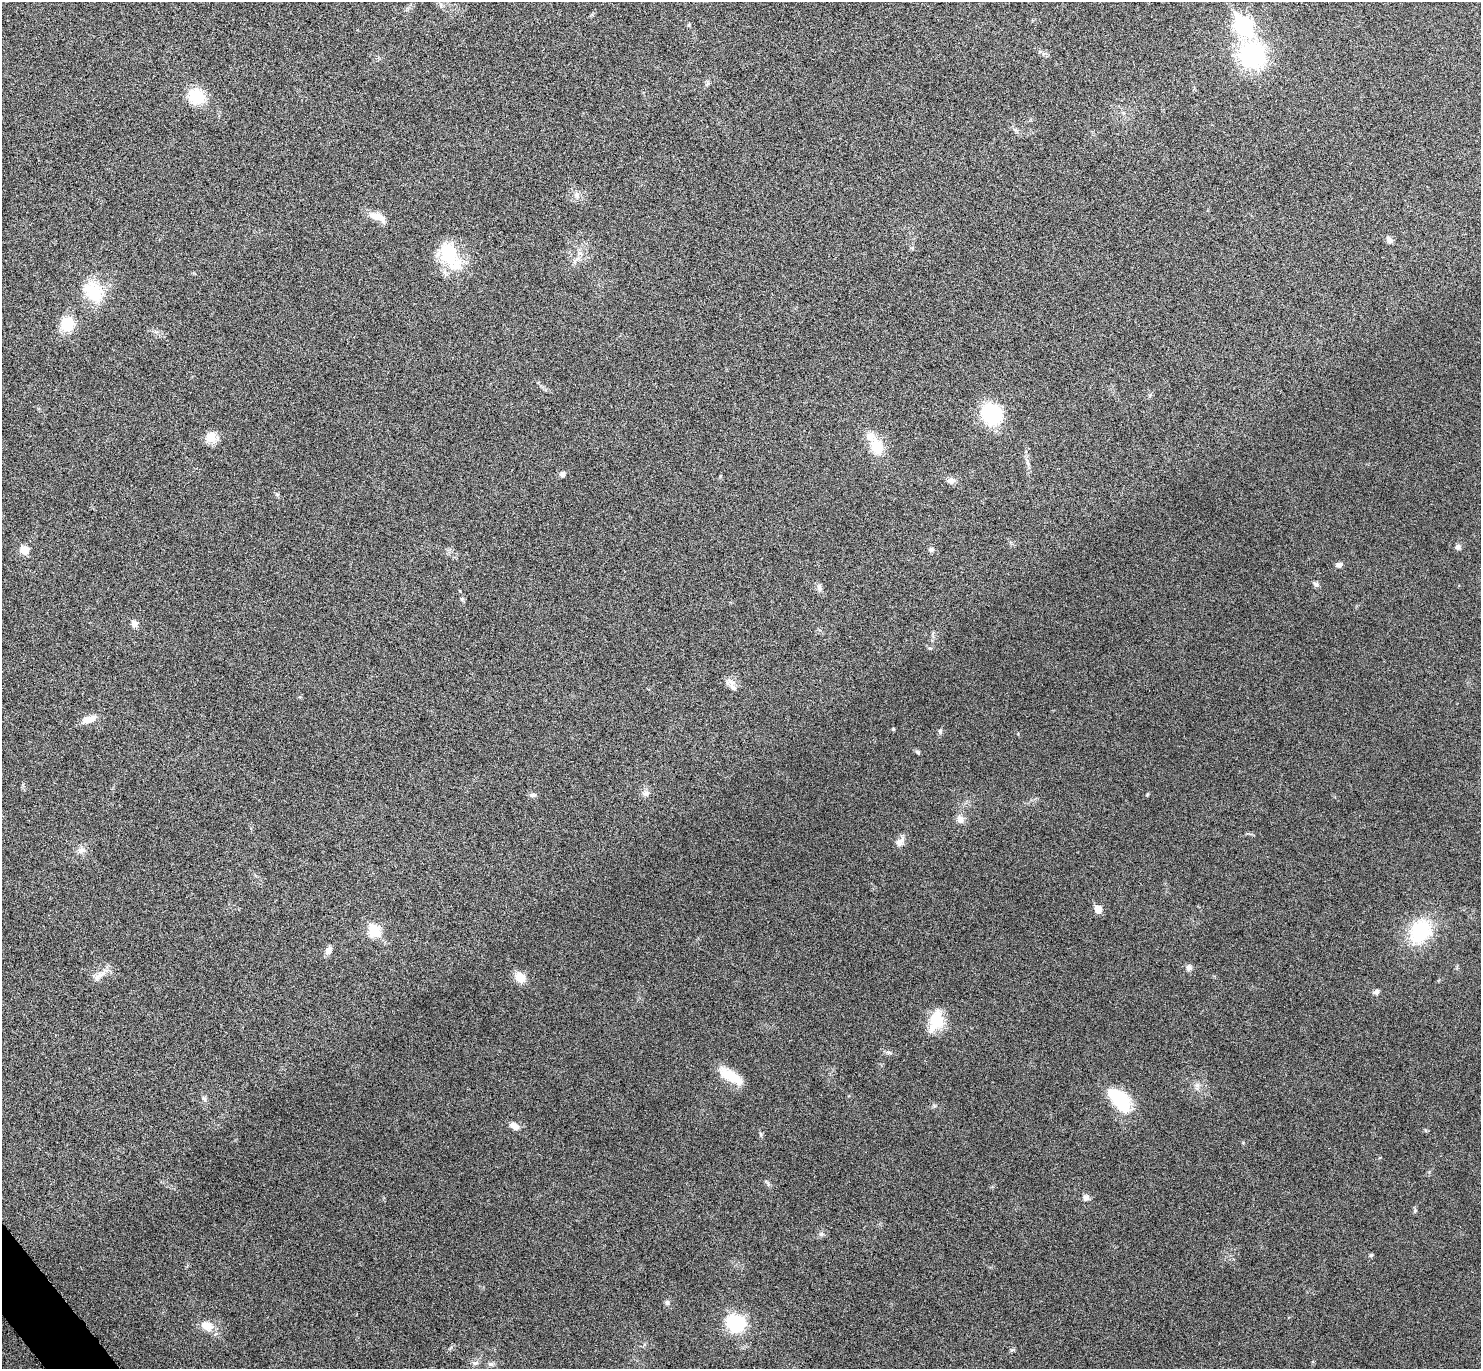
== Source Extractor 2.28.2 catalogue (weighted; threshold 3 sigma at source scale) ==
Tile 7 of 4 x 4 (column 3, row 2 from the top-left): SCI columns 2966-4444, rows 2895-4261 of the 5934 x 5929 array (HDU 1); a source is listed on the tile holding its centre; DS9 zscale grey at full resolution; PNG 1483 x 1371 px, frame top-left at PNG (2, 2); no overlay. Shown black and unused: <1% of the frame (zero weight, under 4 of 8 exposures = <1% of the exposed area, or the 3 px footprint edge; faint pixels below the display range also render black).
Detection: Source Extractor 2.28.2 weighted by HDU 2 'WHT'; one run over the whole footprint, this tile lists its part. Background 0.0235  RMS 0.0036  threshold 0.0148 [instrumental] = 3 sigma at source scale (4.09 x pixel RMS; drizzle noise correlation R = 1.36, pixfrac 0.8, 0.05/0.05 arcsec/px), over >= 5 px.
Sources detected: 62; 2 inside a brighter listed object's ellipse — not listed separately; the other 60 listed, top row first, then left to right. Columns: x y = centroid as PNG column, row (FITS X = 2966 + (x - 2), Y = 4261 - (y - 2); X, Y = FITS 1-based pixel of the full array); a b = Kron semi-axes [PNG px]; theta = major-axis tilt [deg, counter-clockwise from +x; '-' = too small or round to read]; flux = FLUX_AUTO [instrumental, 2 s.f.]
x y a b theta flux
1243 25 10 8 -53 83
1252 55 31 29 -67 34
707 84 7 4 20 0.54
196 96 16 14 -40 11
577 195 10 7 -53 1.6
375 216 18 11 -21 3.3
1389 240 8 6 -47 1.4
579 253 10 6 -18 1.5
449 255 38 23 -58 16
93 291 31 22 -47 13
68 324 17 15 75 8.1
991 414 19 17 -45 25
211 437 14 13 - 3.7
877 447 17 13 -68 8.1
1027 462 17 3 -73 1.3
562 474 5 5 - 1.6
951 481 11 8 5 1.6
1458 547 8 7 - 0.88
931 549 7 6 - 0.98
25 550 6 5 - 8.6
1339 565 8 6 17 1.1
1316 584 8 6 -33 0.84
819 588 10 6 -84 1.2
462 599 6 4 -72 0.48
134 624 9 8 - 1.5
930 648 6 4 16 0.4
732 685 20 8 -53 2.1
89 719 17 8 12 3.4
893 729 4 4 - 0.4
940 731 7 5 -88 0.66
918 752 7 5 -41 0.56
646 793 10 9 - 1.5
532 795 10 6 0 0.86
960 819 11 9 -76 2.1
900 842 16 9 54 2
81 850 12 7 14 1.7
1098 909 5 5 - 5.4
374 931 7 6 - 21
1420 932 22 17 54 24
328 950 11 7 59 1.6
1189 967 8 8 - 1.1
520 977 9 7 -40 7.3
97 978 10 8 68 1.8
1376 992 8 6 20 0.99
936 1021 26 14 71 10
731 1076 31 11 -31 8.3
1197 1085 7 4 71 0.86
204 1099 8 5 -50 0.82
1120 1100 30 16 -47 17
514 1126 11 7 -33 2.4
761 1134 6 4 -89 0.49
1086 1198 9 7 71 1.4
1415 1210 6 4 72 0.52
821 1234 7 5 21 0.83
1371 1255 5 5 - 0.45
667 1303 7 5 -74 0.78
736 1323 13 12 - 25
207 1326 18 12 -19 4
475 1363 9 6 0 1
491 1364 8 6 1 0.84
Unlisted compact peaks at least as high as the median listed source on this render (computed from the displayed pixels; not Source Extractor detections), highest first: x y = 1011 1350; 768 1184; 888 1052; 934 1106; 1148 794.